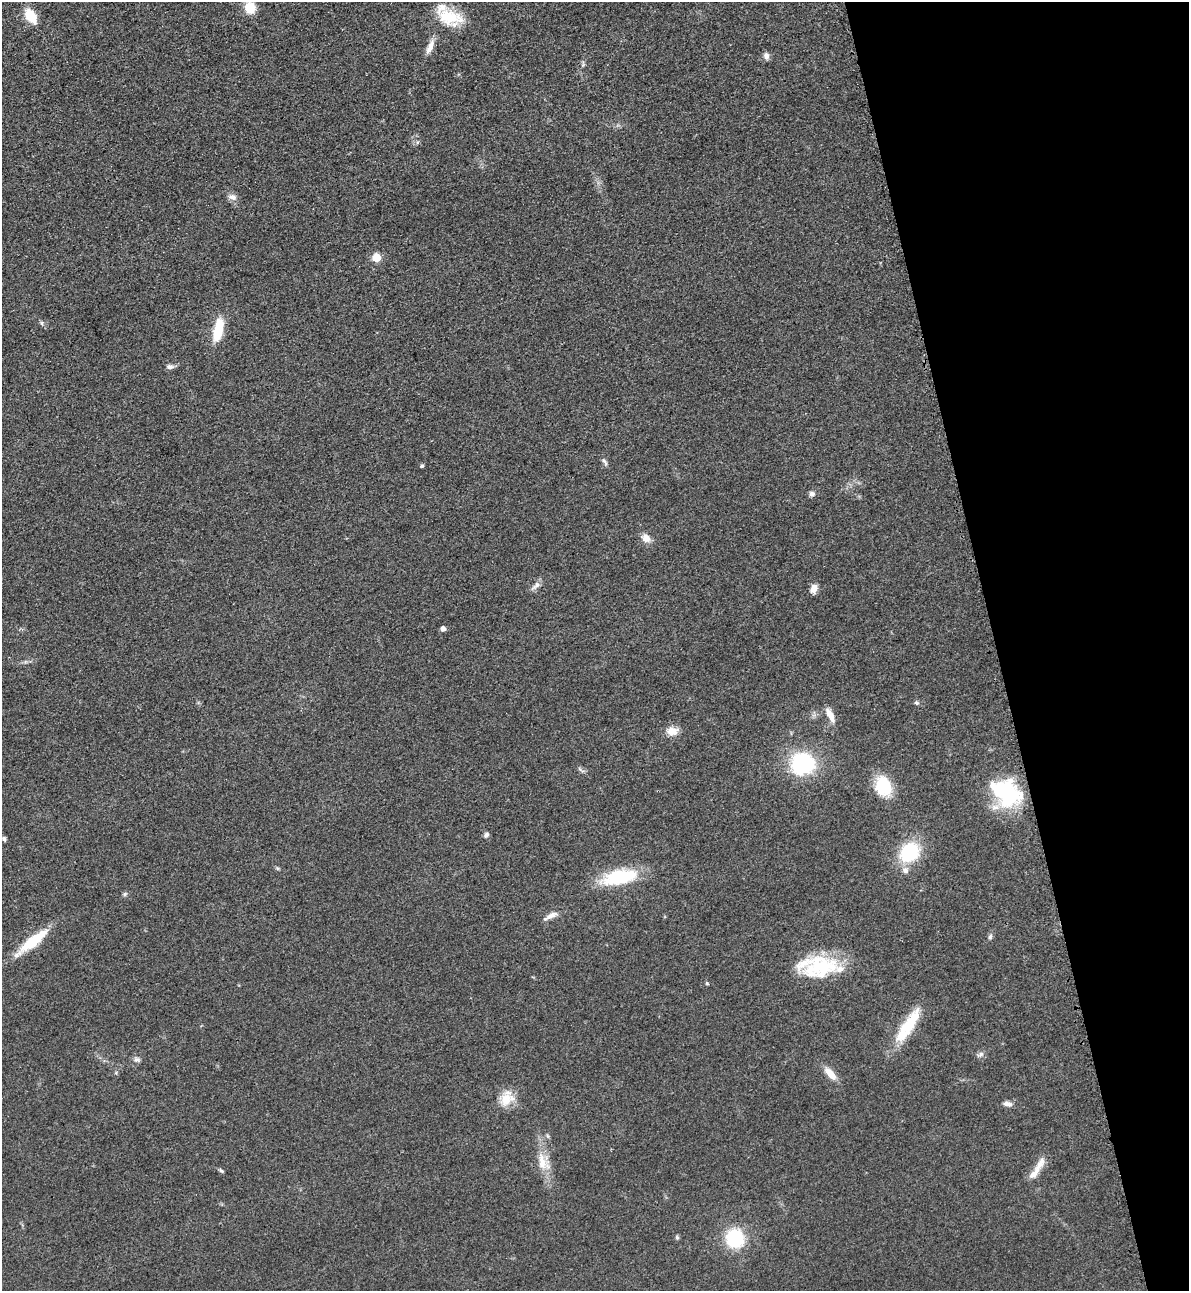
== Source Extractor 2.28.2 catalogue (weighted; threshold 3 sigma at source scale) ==
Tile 12 of 4 x 4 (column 4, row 3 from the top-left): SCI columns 3847-5033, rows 1318-2606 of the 5195 x 5213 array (HDU 1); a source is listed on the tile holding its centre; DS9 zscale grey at full resolution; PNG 1191 x 1293 px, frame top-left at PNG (2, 2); no overlay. Shown black and unused: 16% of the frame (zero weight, under 3 of 4 exposures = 3% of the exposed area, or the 3 px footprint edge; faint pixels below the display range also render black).
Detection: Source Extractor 2.28.2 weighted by HDU 2 'WHT'; one run over the whole footprint, this tile lists its part. Background 0.0679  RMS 0.0084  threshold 0.0379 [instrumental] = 3 sigma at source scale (4.5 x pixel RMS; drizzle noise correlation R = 1.50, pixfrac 1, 0.05/0.05 arcsec/px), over >= 5 px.
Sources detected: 51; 4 inside a brighter listed object's ellipse — not listed separately; the other 47 listed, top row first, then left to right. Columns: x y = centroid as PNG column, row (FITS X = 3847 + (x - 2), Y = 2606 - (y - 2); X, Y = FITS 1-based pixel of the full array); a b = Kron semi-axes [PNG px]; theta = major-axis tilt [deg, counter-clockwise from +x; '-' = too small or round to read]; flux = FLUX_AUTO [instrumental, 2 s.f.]
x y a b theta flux
250 8 11 10 - 17
31 16 16 10 -54 20
450 17 33 18 -10 31
430 47 22 7 66 7.4
766 56 9 6 -81 3.8
232 197 13 8 -11 4.2
376 257 5 5 - 32
42 323 6 4 -88 1.3
218 330 28 10 78 26
170 367 9 6 -3 3
605 462 12 5 -58 2.3
422 466 4 4 - 1.7
812 494 7 6 - 3
646 538 11 9 -50 7.2
536 585 15 6 44 4.1
814 589 9 7 62 6.9
443 629 4 4 - 4.8
916 703 7 5 -3 1.6
830 715 19 7 -62 8
672 731 15 11 4 8.8
803 763 18 17 - 95
581 770 13 3 -35 1.8
883 786 16 12 -71 46
1007 793 38 27 -37 66
486 835 8 5 48 2.2
4 839 6 4 -80 1.7
909 852 18 15 50 58
277 868 6 4 -18 1.1
905 870 10 9 - 4.8
619 877 39 15 11 53
125 894 6 5 - 1.6
550 916 22 6 29 5.9
990 936 8 5 63 2
33 941 42 10 39 33
820 967 44 25 10 56
707 983 5 4 - 0.92
908 1026 49 13 56 35
981 1054 9 6 22 2.6
137 1059 9 7 -13 2.8
830 1074 19 8 -48 9.8
506 1099 20 16 30 16
1007 1104 11 6 -14 3.8
543 1162 28 14 -62 17
1040 1164 25 9 58 9.4
221 1171 7 4 -39 1.5
677 1237 6 5 - 1.3
735 1238 18 17 - 47